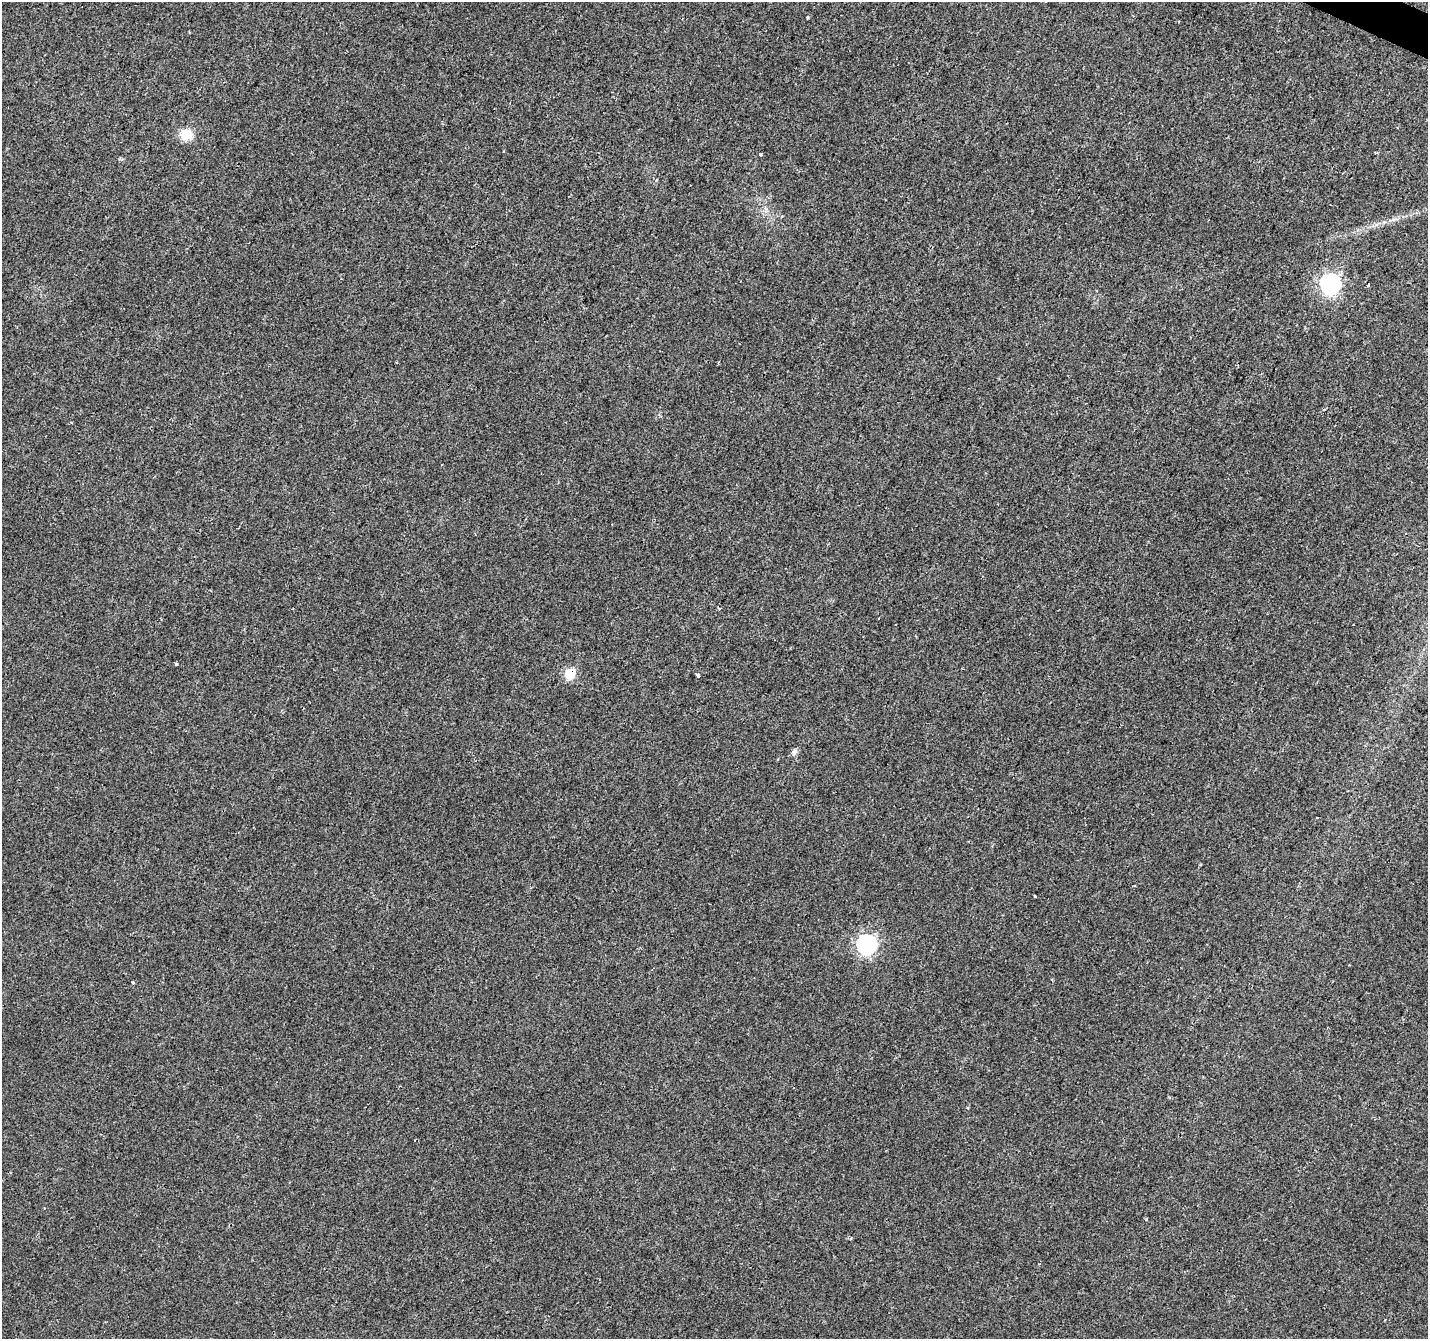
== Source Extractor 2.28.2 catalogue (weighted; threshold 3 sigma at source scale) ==
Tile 10 of 4 x 4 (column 2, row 3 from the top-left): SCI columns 1434-2859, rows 1607-2943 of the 5712 x 5819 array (HDU 1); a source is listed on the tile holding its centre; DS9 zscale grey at full resolution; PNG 1430 x 1341 px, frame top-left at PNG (2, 2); no overlay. Shown black and unused: <1% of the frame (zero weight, under 2 of 3 exposures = <1% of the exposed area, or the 3 px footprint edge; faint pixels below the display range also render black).
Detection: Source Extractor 2.28.2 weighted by HDU 2 'WHT'; one run over the whole footprint, this tile lists its part. Background 0.00855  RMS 0.0055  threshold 0.0247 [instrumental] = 3 sigma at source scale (4.5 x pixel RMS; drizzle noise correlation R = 1.50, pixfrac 1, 0.0396/0.0396 arcsec/px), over >= 5 px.
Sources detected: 14; all 14 listed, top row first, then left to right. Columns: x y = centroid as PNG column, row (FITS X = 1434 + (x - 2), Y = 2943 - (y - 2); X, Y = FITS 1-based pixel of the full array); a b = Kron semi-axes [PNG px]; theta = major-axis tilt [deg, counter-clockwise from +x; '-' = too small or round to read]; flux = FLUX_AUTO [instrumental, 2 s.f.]
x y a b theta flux
807 17 3 3 - 0.76
186 134 11 10 - 10
760 154 3 3 - 1.1
1330 284 9 8 - 160
1369 285 3 3 - 2.5
718 608 6 2 -42 0.51
176 664 3 3 - 1.6
570 674 6 6 - 29
698 675 4 3 - 1.9
794 752 9 7 45 1.7
1035 896 3 2 - 0.69
866 944 8 8 - 160
133 982 3 3 - 0.86
851 1238 3 3 - 1
Overlapping masked pixels (flux is a lower limit): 1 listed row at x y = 570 674
Unlisted compact peaks at least as high as the median listed source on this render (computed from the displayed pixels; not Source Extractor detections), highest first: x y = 1146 1219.